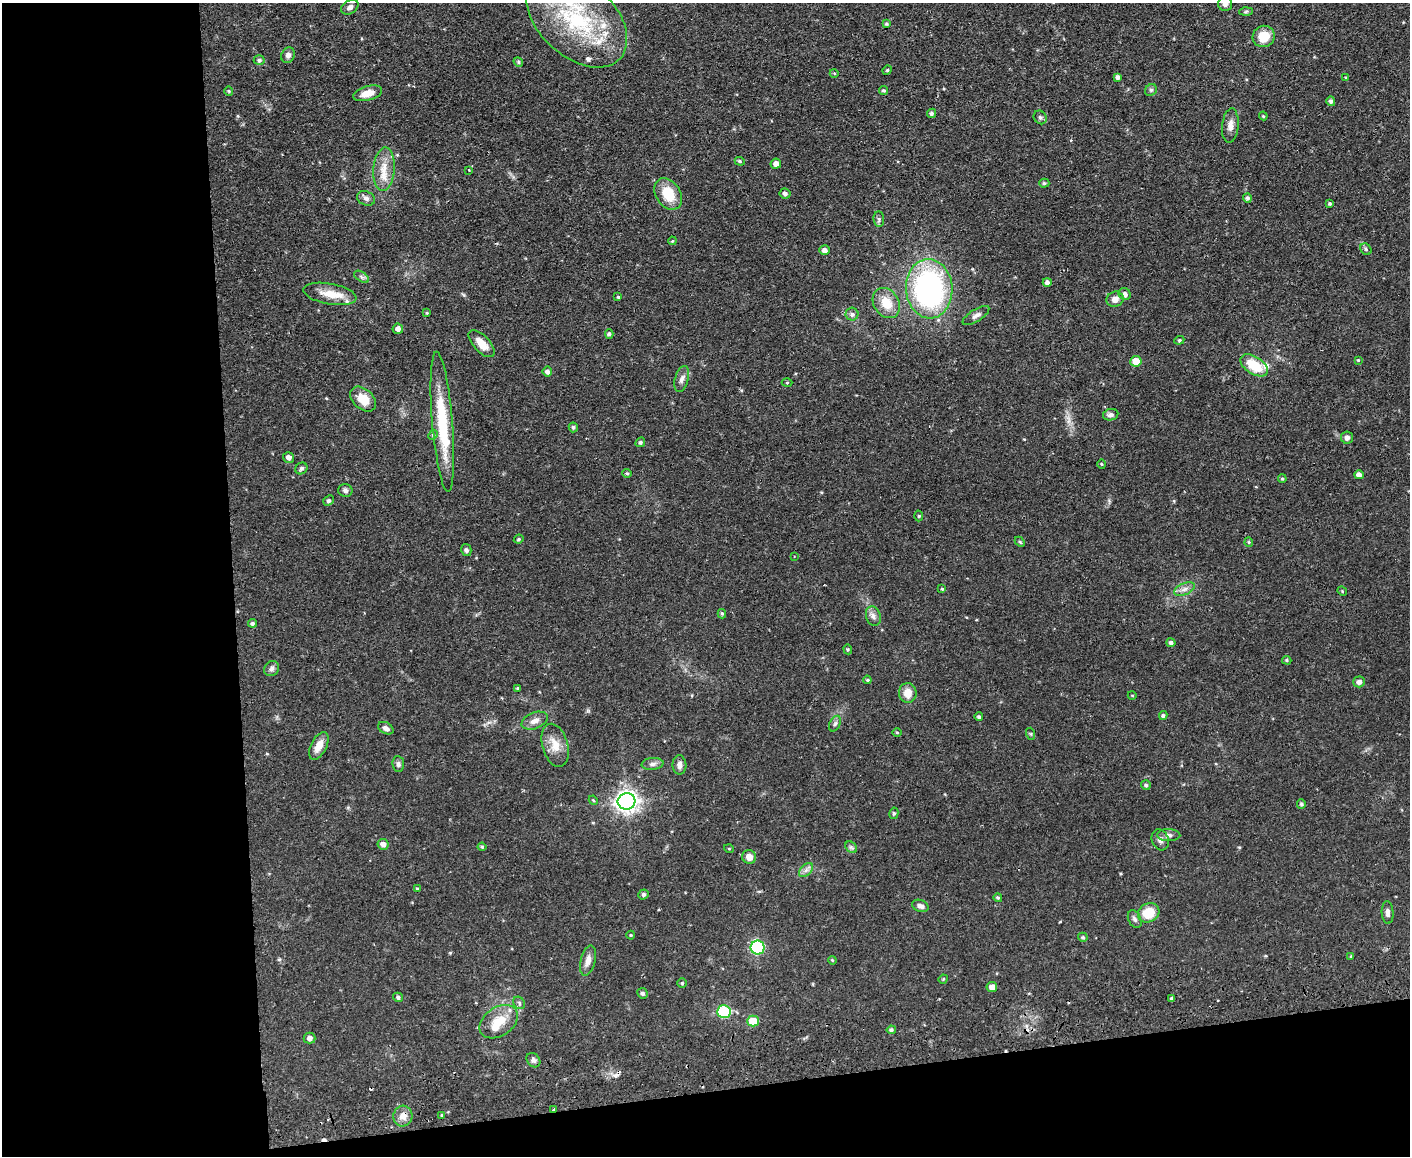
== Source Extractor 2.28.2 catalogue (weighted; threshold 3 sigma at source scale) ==
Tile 10 of 3 x 4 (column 1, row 4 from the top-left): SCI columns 130-1537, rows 56-1209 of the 4593 x 4724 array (HDU 1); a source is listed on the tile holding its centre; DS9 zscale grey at full resolution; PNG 1412 x 1158 px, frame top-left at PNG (2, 3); each listed source drawn as its Kron ellipse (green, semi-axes under 4 px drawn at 4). Shown black and unused: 22% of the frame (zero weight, under 2 of 3 exposures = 3% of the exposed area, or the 3 px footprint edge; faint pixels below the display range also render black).
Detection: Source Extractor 2.28.2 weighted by HDU 2 'WHT'; one run over the whole footprint, this tile lists its part. Background 0.0535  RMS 0.0061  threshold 0.0276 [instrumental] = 3 sigma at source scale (4.5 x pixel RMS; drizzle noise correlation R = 1.50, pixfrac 1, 0.05/0.05 arcsec/px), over >= 5 px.
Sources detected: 157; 3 cosmic-ray / hot-pixel residue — neither listed nor drawn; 7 inside a brighter listed object's ellipse — not listed separately; the other 147 listed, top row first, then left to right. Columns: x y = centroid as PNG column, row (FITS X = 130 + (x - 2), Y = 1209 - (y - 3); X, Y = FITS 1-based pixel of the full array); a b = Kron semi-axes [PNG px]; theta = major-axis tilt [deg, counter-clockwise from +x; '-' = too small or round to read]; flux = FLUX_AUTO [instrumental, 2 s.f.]
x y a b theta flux
1225 4 7 7 - 1.9
350 7 9 6 30 2.2
1246 11 6 4 3 0.93
577 19 59 37 -42 69
886 24 4 3 - 0.83
1264 36 11 10 - 11
288 55 8 6 63 2.4
259 60 5 5 - 1.2
518 62 5 4 - 0.8
887 70 5 4 - 0.75
834 73 4 3 - 0.49
1118 77 4 4 - 2
1346 78 4 2 - 0.44
1151 90 6 5 - 1
229 91 5 4 - 0.63
884 91 4 4 - 0.93
368 93 15 7 16 7
1331 101 5 4 - 1.6
931 113 5 4 - 1.3
1263 116 4 3 - 0.64
1040 117 7 6 - 1.2
1230 126 17 8 85 4.1
740 161 5 4 - 0.85
776 164 5 5 - 3.1
384 169 22 11 86 9.4
469 170 2 2 - 0.43
1044 183 5 4 - 0.93
668 194 17 12 -57 15
785 194 5 5 - 1.7
366 198 9 7 -24 2.3
1247 198 5 4 - 1.3
1330 204 4 4 - 0.81
879 219 8 5 -83 1.4
672 241 4 3 - 0.52
1366 249 6 5 - 1
825 250 5 5 - 2.9
362 277 8 5 -32 1.5
1047 282 4 4 - 1.9
929 289 30 23 -86 130
330 294 27 10 -10 10
1125 294 6 5 - 2.4
618 297 4 3 - 0.56
1115 299 9 7 23 3.7
886 303 16 12 -57 11
427 313 3 3 - 0.53
852 314 6 6 - 1.5
976 315 15 6 32 2.5
398 329 5 5 - 2.6
609 334 4 4 - 1.3
1179 340 5 4 - 0.77
482 344 17 8 -47 7.4
1358 360 3 3 - 0.5
1136 361 6 5 - 9.6
1254 365 15 8 -33 17
547 372 5 5 - 2.1
682 379 13 6 74 2.8
787 383 5 3 - 0.53
363 399 15 10 -42 9.1
1111 415 8 5 11 1.9
442 422 70 10 -85 34
573 427 5 4 - 0.97
433 435 5 4 - 0.76
1347 438 6 6 - 2.3
640 442 5 4 - 0.93
289 457 5 5 - 2.4
1102 464 4 3 - 0.54
301 468 6 5 - 1.2
627 473 5 4 - 0.73
1359 475 5 4 - 2.5
1282 479 4 3 - 0.72
345 490 7 6 - 1.7
329 500 6 4 41 1.2
919 516 5 3 - 0.55
519 539 5 3 - 0.8
1020 542 6 3 -45 0.79
1249 542 4 4 - 0.68
466 550 6 5 - 1.3
794 556 3 2 - 0.41
942 589 3 3 - 1
1184 589 11 5 25 2.8
1342 591 5 4 - 0.54
722 614 5 3 - 0.91
873 616 10 7 -72 2.6
253 623 4 4 - 1.2
1171 643 4 4 - 1.8
848 649 5 4 - 0.67
1287 660 5 4 - 0.78
272 669 8 7 - 1.9
867 680 4 4 - 0.6
1359 682 6 5 - 2.7
518 688 4 3 - 0.7
908 693 10 9 - 6.4
1132 695 4 3 - 0.47
1163 715 4 4 - 1
979 717 4 4 - 1
535 721 14 8 22 3.9
835 724 8 5 62 1.5
386 728 8 5 -30 2.1
897 732 4 3 - 0.51
1031 734 6 4 -72 0.76
555 745 22 13 -74 8.6
319 746 15 8 62 6.6
398 764 8 6 -82 1.6
653 764 11 6 6 2.2
679 765 9 7 -88 2.8
1146 785 5 4 - 0.97
593 800 5 3 - 0.61
627 801 9 8 - 310
1301 804 5 4 - 0.98
894 813 5 4 - 0.89
1169 835 11 6 -1 2.1
1160 840 11 8 -69 2.7
383 844 6 5 - 2.7
482 847 4 4 - 0.75
851 847 7 5 -44 1.2
729 849 5 3 - 0.47
749 857 7 6 - 4.6
806 870 8 5 45 2
417 889 4 3 - 0.72
643 894 5 5 - 1.3
998 898 4 4 - 0.9
920 906 8 6 -21 2.3
1388 912 11 6 -86 2.3
1149 913 11 9 28 14
1135 919 9 6 -64 1.7
631 935 4 4 - 0.57
1083 937 5 4 - 1.1
758 948 7 7 - 43
1351 956 4 4 - 0.64
832 960 4 3 - 0.51
588 961 15 7 75 4.2
943 979 5 4 - 0.63
682 983 4 4 - 0.8
992 987 5 5 - 4.5
643 993 5 5 - 1.5
398 997 5 4 - 1.1
1172 998 4 3 - 2.3
519 1003 7 5 -49 1.2
724 1011 7 6 - 42
753 1021 5 5 - 16
499 1022 21 14 34 11
891 1030 4 4 - 1.2
310 1038 6 5 - 2.5
533 1060 8 6 -51 1.7
554 1109 3 2 - 1.7
442 1115 3 2 - 0.68
403 1116 10 9 - 4.6
Overlapping masked pixels (flux is a lower limit): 3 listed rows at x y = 1172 998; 554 1109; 403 1116
Isophote crosses this tile's border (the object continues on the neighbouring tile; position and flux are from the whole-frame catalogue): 2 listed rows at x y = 1225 4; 577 19